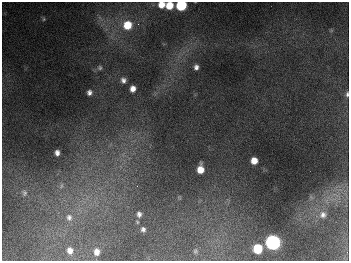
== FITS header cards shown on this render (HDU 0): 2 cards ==
NAXIS1  =                  347
NAXIS2  =                  259

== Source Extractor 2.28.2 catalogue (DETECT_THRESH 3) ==
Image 347 x 259 px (HDU 0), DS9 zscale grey, 1 PNG px = 1 image px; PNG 351 x 263 px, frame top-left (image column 1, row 259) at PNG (2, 2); no overlay
Background 675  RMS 50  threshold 149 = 3 sigma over >= 5 px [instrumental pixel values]
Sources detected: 28; all 28 listed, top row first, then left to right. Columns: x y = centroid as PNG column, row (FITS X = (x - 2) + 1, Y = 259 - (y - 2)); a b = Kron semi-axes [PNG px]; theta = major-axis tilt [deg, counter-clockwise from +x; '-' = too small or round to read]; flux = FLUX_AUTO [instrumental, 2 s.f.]
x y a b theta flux
161 5 6 6 - 4.2e+04
181 5 7 6 - 2.5e+05
169 6 6 6 - 6.3e+04
44 19 5 5 - 4.8e+03
138 24 4 4 - 4.7e+03
127 25 9 9 - 8.8e+04
196 67 6 5 - 1.3e+04
100 68 7 7 - 8.0e+03
123 80 8 7 - 1.4e+04
133 89 6 5 - 2.3e+04
89 92 5 5 - 1.3e+04
347 94 7 4 84 7.3e+03
57 153 5 5 - 1.5e+04
254 161 6 6 - 3.4e+04
200 169 8 6 85 4.2e+04
61 186 9 6 71 1.2e+04
137 186 3 3 - 2.0e+03
24 193 9 7 -63 1.1e+04
139 214 7 6 - 1.3e+04
323 215 10 9 - 2.0e+04
69 217 11 9 -73 2.4e+04
137 222 4 3 - 3.6e+03
143 229 5 5 - 9.5e+03
272 242 8 7 - 1.1e+06
257 249 7 6 - 1.2e+05
70 250 7 6 - 2.1e+04
195 251 6 5 - 4.9e+03
97 252 7 6 - 2.1e+04
At the frame edge (FLAGS 8, measured only in part): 4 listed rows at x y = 161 5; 181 5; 169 6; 347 94